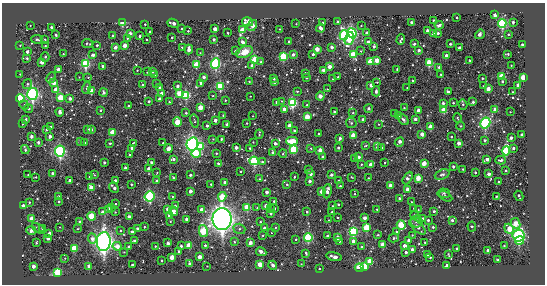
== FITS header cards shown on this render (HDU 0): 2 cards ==
NAXIS1  =                  543 / length of data axis 1
NAXIS2  =                  282 / length of data axis 2

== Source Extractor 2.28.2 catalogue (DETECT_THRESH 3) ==
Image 543 x 282 px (HDU 0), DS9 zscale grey, 1 PNG px = 1 image px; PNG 547 x 286 px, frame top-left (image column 1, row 282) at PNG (2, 3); each listed source drawn as its Kron ellipse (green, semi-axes under 4 px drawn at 4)
Background -12.2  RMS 600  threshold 1790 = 3 sigma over >= 5 px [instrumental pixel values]
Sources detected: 459; all 459 listed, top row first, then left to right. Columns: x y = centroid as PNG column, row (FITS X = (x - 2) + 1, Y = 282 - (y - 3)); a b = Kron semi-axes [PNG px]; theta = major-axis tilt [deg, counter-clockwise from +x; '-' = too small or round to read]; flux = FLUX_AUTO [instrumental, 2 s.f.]
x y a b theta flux
495 15 3 3 - 1.9e+05
457 18 2 2 - 3.6e+04
433 20 3 2 - 3.1e+04
338 21 3 3 - 5.4e+04
248 22 5 4 - 5.3e+05
411 22 3 3 - 6.6e+04
513 22 3 3 - 9.4e+04
123 23 4 4 - 5.0e+05
173 23 6 3 -20 2.5e+05
323 23 3 3 - 8.9e+04
502 23 4 4 - 6.2e+06
145 24 3 3 - 3.7e+04
296 24 2 2 - 2.4e+04
30 25 3 2 - 3.5e+04
252 25 6 3 59 4.6e+05
439 25 4 3 - 1.1e+05
361 26 2 2 - 2.9e+04
51 27 3 3 - 9.1e+04
320 28 4 3 - 1.4e+05
182 29 3 3 - 5.5e+04
215 29 3 3 - 4.2e+05
280 29 3 2 - 2.3e+04
242 30 4 3 - 8.6e+05
188 31 3 3 - 3.7e+04
427 31 3 3 - 2.1e+05
150 32 3 3 - 7.5e+04
130 33 4 4 - 9.7e+04
228 33 3 2 - 3.9e+04
352 33 5 4 - 4.8e+06
367 33 3 3 - 2.0e+05
438 33 3 3 - 9.2e+04
434 34 4 3 - 4.0e+05
480 34 5 3 - 2.7e+05
508 34 3 2 - 3.9e+04
56 35 3 3 - 8.3e+04
344 35 5 4 - 5.4e+06
112 36 3 3 - 4.8e+04
140 36 3 3 - 1.0e+05
127 38 3 3 - 3.4e+04
172 38 3 2 - 4.8e+04
37 39 6 4 -10 7.7e+04
45 39 3 3 - 3.6e+04
349 39 6 4 70 2.1e+06
147 40 3 2 - 3.2e+04
214 40 3 3 - 1.1e+05
401 40 5 2 - 7.1e+04
289 41 3 2 - 4.7e+04
242 42 4 3 - 1.6e+05
368 42 3 3 - 1.1e+05
87 43 5 3 - 6.1e+04
414 44 3 3 - 8.9e+04
450 44 3 3 - 4.7e+04
20 45 4 2 - 2.8e+04
97 45 3 3 - 5.4e+04
125 45 4 3 - 4.4e+05
522 45 3 3 - 9.3e+04
45 46 2 2 - 3.1e+04
115 47 4 3 - 1.2e+05
182 47 3 2 - 3.4e+04
332 47 3 3 - 1.9e+05
374 47 3 3 - 9.9e+04
459 48 4 3 - 8.3e+04
189 49 5 3 - 3.5e+05
317 49 3 3 - 5.7e+05
419 50 3 3 - 1.3e+05
235 51 3 3 - 5.9e+04
361 51 3 3 - 3.3e+04
27 52 3 3 - 1.4e+05
244 52 8 5 22 5.4e+05
200 53 2 2 - 2.0e+04
63 54 3 3 - 4.4e+04
313 54 3 3 - 8.6e+04
508 54 4 2 - 4.6e+04
93 55 3 3 - 1.6e+05
293 55 4 3 - 1.7e+05
353 55 4 3 - 1.8e+06
446 56 3 3 - 5.0e+05
45 57 4 3 - 7.3e+04
283 57 4 4 - 3.3e+06
27 58 3 3 - 7.0e+04
255 60 4 4 - 2.1e+06
377 60 3 3 - 6.2e+05
470 60 3 2 - 4.9e+04
42 62 3 3 - 3.7e+05
261 62 3 3 - 6.0e+04
370 62 4 3 - 1.5e+06
216 63 5 4 - 4.7e+06
429 63 4 3 - 2.1e+06
86 64 4 4 - 3.9e+06
196 65 4 3 - 1.8e+06
511 65 2 2 - 2.5e+04
103 66 3 3 - 1.2e+05
252 66 3 3 - 2.7e+05
329 66 3 3 - 4.2e+05
439 67 3 3 - 1.0e+05
58 69 3 3 - 2.6e+05
397 69 3 3 - 3.4e+04
137 70 2 2 - 3.0e+04
323 70 3 3 - 1.9e+05
153 71 3 3 - 1.1e+05
147 72 3 2 - 2.8e+04
305 73 3 3 - 5.7e+04
20 74 3 3 - 3.0e+04
441 74 3 2 - 2.9e+04
155 75 3 3 - 7.7e+04
502 76 3 3 - 1.6e+06
79 77 2 2 - 2.1e+04
204 77 3 3 - 2.2e+05
338 77 3 3 - 4.5e+04
523 77 3 3 - 1.2e+06
51 78 6 4 62 8.2e+04
88 78 3 3 - 4.0e+04
274 78 3 3 - 1.2e+05
306 78 3 3 - 7.7e+04
482 78 3 2 - 5.3e+04
333 79 3 3 - 4.1e+04
249 81 4 2 - 3.2e+04
412 81 3 2 - 4.1e+04
274 82 4 3 - 1.5e+05
377 82 2 2 - 2.7e+04
502 82 3 3 - 4.1e+04
54 83 3 3 - 5.3e+05
201 83 3 3 - 1.1e+05
27 84 5 4 - 6.7e+04
157 84 3 3 - 6.9e+04
143 85 3 3 - 7.7e+04
371 85 3 3 - 2.4e+05
518 85 3 3 - 2.4e+05
177 86 4 3 - 1.6e+05
220 86 4 4 - 3.6e+06
484 86 2 2 - 3.9e+04
159 87 3 3 - 7.6e+04
86 88 6 4 76 7.3e+04
407 88 3 3 - 3.7e+04
327 89 2 2 - 2.8e+04
488 89 4 3 - 3.7e+05
56 90 3 3 - 5.3e+05
91 91 3 3 - 8.6e+05
297 91 3 3 - 3.1e+04
376 91 5 3 - 6.6e+04
448 92 3 3 - 1.3e+05
512 92 3 2 - 4.3e+04
104 93 4 3 - 9.5e+04
179 93 4 3 - 7.5e+05
33 94 6 5 - 7.3e+06
162 94 3 3 - 3.8e+05
186 95 4 4 - 3.7e+06
213 96 3 3 - 4.0e+04
250 96 2 2 - 2.3e+04
320 96 4 3 - 4.6e+05
20 98 4 4 - 2.2e+06
60 98 4 4 - 1.7e+06
70 99 3 3 - 1.8e+05
159 99 3 3 - 1.7e+05
225 100 2 2 - 2.9e+04
149 101 3 3 - 9.3e+04
281 101 3 2 - 2.7e+04
169 102 3 3 - 4.2e+04
276 102 3 3 - 1.3e+05
473 102 3 3 - 9.5e+04
293 103 4 4 - 5.3e+06
443 103 3 3 - 1.1e+05
453 103 3 3 - 4.7e+04
24 105 5 4 - 5.6e+04
307 105 3 3 - 4.2e+04
463 105 5 4 - 5.7e+04
128 106 3 3 - 7.0e+04
200 107 4 3 - 7.8e+05
404 108 2 2 - 3.6e+04
29 109 4 4 - 8.3e+04
284 109 4 3 - 1.6e+05
369 109 4 3 - 1.3e+05
100 110 3 2 - 5.1e+04
418 110 3 3 - 4.4e+05
444 110 3 3 - 1.5e+06
495 110 3 3 - 5.2e+05
60 112 4 3 - 2.7e+05
335 112 3 3 - 1.1e+05
510 112 2 2 - 2.6e+04
186 113 3 3 - 6.1e+04
353 113 3 2 - 3.2e+04
395 114 3 3 - 7.3e+04
223 115 3 3 - 4.1e+04
398 115 3 3 - 9.8e+04
253 116 2 2 - 2.2e+04
307 117 3 3 - 1.0e+06
457 118 4 3 - 3.2e+04
363 119 3 3 - 1.7e+05
415 119 3 3 - 1.6e+05
26 120 3 3 - 7.8e+04
215 120 3 3 - 2.3e+05
403 120 6 4 -48 1.1e+05
194 121 7 3 -76 4.6e+04
177 122 4 3 - 1.5e+06
246 123 2 2 - 3.4e+04
351 123 5 5 - 6.4e+04
485 123 5 4 - 5.2e+06
22 124 2 2 - 3.2e+04
227 124 3 3 - 1.5e+05
378 124 3 2 - 2.3e+04
207 126 3 3 - 1.2e+05
289 126 3 3 - 4.6e+05
461 126 4 3 - 3.2e+04
50 127 4 3 - 5.4e+04
431 127 4 3 - 7.4e+05
47 129 3 3 - 1.4e+05
88 129 3 3 - 1.4e+05
91 130 3 3 - 8.4e+04
294 131 3 3 - 7.7e+04
113 132 3 3 - 1.2e+06
259 134 4 2 - 4.7e+04
319 134 2 2 - 3.2e+04
422 134 3 3 - 3.5e+05
353 135 3 3 - 7.6e+05
522 135 3 3 - 2.5e+05
31 136 3 3 - 1.9e+05
50 137 4 3 - 2.5e+05
451 137 2 2 - 3.8e+04
340 138 4 3 - 1.0e+05
511 138 3 3 - 1.6e+05
213 139 3 3 - 2.9e+04
221 139 4 3 - 6.1e+04
485 140 3 3 - 1.0e+05
292 141 6 4 -2 9.7e+05
38 142 3 3 - 1.0e+05
80 142 3 2 - 2.9e+04
253 142 2 2 - 2.2e+04
399 142 5 3 - 2.8e+05
84 143 4 4 - 4.8e+04
110 143 3 3 - 7.1e+04
133 143 4 2 - 3.3e+04
163 143 3 2 - 3.8e+04
275 143 3 3 - 1.6e+05
459 143 4 3 - 4.0e+05
192 144 6 6 - 9.1e+06
366 145 4 3 - 4.0e+04
201 147 4 4 - 1.8e+06
377 147 4 3 - 1.4e+05
132 148 3 3 - 2.2e+05
236 148 3 3 - 2.7e+05
250 148 3 3 - 4.5e+04
311 148 4 3 - 3.8e+04
338 148 3 2 - 3.8e+04
382 148 3 3 - 4.6e+04
513 148 3 3 - 9.0e+04
168 149 4 4 - 2.2e+05
25 150 4 3 - 8.0e+04
293 150 4 4 - 2.8e+06
320 150 3 3 - 4.7e+05
60 151 5 5 - 5.7e+06
506 151 4 4 - 3.6e+06
196 153 5 4 - 1.4e+06
216 153 3 2 - 4.3e+04
273 153 4 3 - 1.2e+05
283 154 4 3 - 5.3e+04
129 155 3 3 - 4.8e+04
322 157 3 3 - 7.5e+04
358 157 4 3 - 1.2e+05
354 158 3 3 - 4.3e+04
173 159 4 3 - 1.2e+05
487 159 4 3 - 2.2e+05
500 160 5 3 - 8.0e+04
254 161 4 4 - 5.2e+06
262 162 3 3 - 8.1e+04
385 162 2 2 - 3.6e+04
104 163 3 3 - 1.1e+05
151 163 3 3 - 6.6e+04
218 163 3 3 - 8.3e+04
424 163 4 3 - 6.7e+05
361 164 3 2 - 3.9e+04
371 165 4 3 - 3.5e+05
453 167 3 3 - 1.1e+05
125 168 3 3 - 2.3e+05
149 169 4 3 - 1.9e+05
463 169 2 2 - 3.1e+04
308 170 3 3 - 1.1e+05
241 171 2 2 - 3.2e+04
506 171 3 2 - 5.5e+04
157 172 2 2 - 2.7e+04
475 172 3 2 - 6.9e+04
53 174 3 3 - 2.3e+05
310 174 3 3 - 1.7e+05
442 174 8 5 21 1.1e+05
489 174 3 3 - 2.4e+05
28 175 2 2 - 3.8e+04
94 175 3 2 - 4.0e+04
190 175 3 3 - 1.2e+05
331 175 3 3 - 1.7e+05
36 177 3 2 - 4.1e+04
89 177 3 2 - 4.0e+04
294 177 3 2 - 4.8e+04
351 177 2 2 - 3.3e+04
173 178 3 2 - 5.2e+04
368 178 3 2 - 4.1e+04
408 178 7 3 61 1.9e+05
418 178 3 3 - 8.2e+05
259 179 3 2 - 3.0e+04
70 180 3 3 - 3.2e+05
115 180 3 3 - 1.2e+05
157 181 3 3 - 1.4e+05
309 181 3 3 - 1.5e+05
339 181 3 3 - 6.8e+04
225 182 3 3 - 1.8e+05
498 182 3 2 - 5.5e+04
131 184 3 2 - 5.8e+04
211 184 3 3 - 6.3e+04
287 185 4 3 - 5.2e+04
390 185 3 3 - 3.0e+05
340 186 3 3 - 6.9e+04
91 188 3 3 - 8.1e+05
114 188 6 3 -48 1.8e+05
408 189 3 3 - 4.3e+05
190 191 3 3 - 2.8e+05
327 191 7 3 82 1.9e+05
267 192 3 3 - 2.4e+05
322 192 3 3 - 5.6e+05
444 193 6 5 - 6.4e+04
355 194 3 2 - 3.3e+04
149 196 5 5 - 4.9e+06
172 196 3 2 - 3.5e+04
446 196 7 4 -30 5.8e+04
519 196 5 3 - 7.2e+04
58 197 3 3 - 2.5e+05
222 197 5 4 - 1.0e+06
496 197 3 2 - 2.8e+04
399 198 3 3 - 7.5e+04
274 201 3 3 - 5.6e+04
29 202 4 2 - 6.0e+04
59 202 3 3 - 5.8e+04
412 202 3 2 - 2.9e+04
116 204 2 2 - 2.4e+04
338 205 3 2 - 5.4e+04
23 206 3 3 - 2.5e+05
175 206 3 3 - 7.5e+04
266 206 3 3 - 4.6e+05
333 206 3 2 - 3.0e+04
111 207 3 3 - 3.0e+05
247 208 4 3 - 1.7e+06
257 208 2 2 - 3.2e+04
275 208 3 2 - 4.1e+04
413 208 2 2 - 2.4e+04
168 209 3 3 - 4.7e+05
201 209 4 3 - 1.7e+05
270 209 3 3 - 4.2e+04
377 209 2 2 - 3.3e+04
109 210 3 3 - 5.4e+05
418 210 3 2 - 3.2e+04
173 211 5 3 - 2.1e+05
434 211 3 3 - 9.3e+04
102 212 3 3 - 1.5e+05
115 212 3 2 - 3.1e+04
307 212 3 3 - 7.6e+04
332 212 3 3 - 5.0e+04
271 213 3 3 - 7.9e+04
169 215 3 3 - 1.3e+05
415 215 4 3 - 5.6e+04
91 216 4 4 - 2.0e+06
129 217 3 3 - 3.9e+05
338 217 3 2 - 4.2e+04
364 218 3 3 - 2.1e+05
32 219 3 3 - 9.4e+05
186 219 3 3 - 2.4e+05
222 219 11 9 89 2.3e+07
423 219 3 3 - 1.6e+05
329 220 3 2 - 2.1e+04
428 220 3 3 - 7.7e+04
452 220 3 3 - 1.2e+05
170 221 2 2 - 2.3e+04
416 221 6 6 - 9.5e+04
80 222 4 3 - 1.3e+05
260 222 3 3 - 5.1e+04
516 223 6 4 -63 8.4e+05
401 225 5 4 - 2.2e+06
472 226 5 4 - 7.9e+04
60 227 3 2 - 2.1e+04
144 227 2 2 - 3.2e+04
417 227 10 4 -41 1.2e+05
433 227 3 3 - 6.6e+04
39 228 7 2 -34 4.0e+04
42 228 3 3 - 8.9e+04
264 228 3 3 - 1.5e+05
275 228 3 2 - 3.0e+04
366 228 4 4 - 2.0e+06
78 229 3 2 - 3.9e+04
137 229 3 3 - 2.1e+05
239 229 6 5 - 8.3e+04
509 229 5 4 - 1.0e+06
31 231 5 4 - 1.4e+05
120 231 3 3 - 3.9e+04
203 231 6 4 -79 2.4e+06
132 232 3 3 - 1.4e+05
353 232 4 4 - 5.0e+06
396 232 3 3 - 5.0e+04
271 233 2 2 - 2.4e+04
49 234 4 3 - 1.4e+05
263 235 3 2 - 3.3e+04
327 235 3 2 - 4.1e+04
378 235 3 2 - 4.4e+04
412 235 3 2 - 3.0e+04
518 236 6 6 - 6.0e+06
48 238 3 3 - 3.4e+05
308 238 4 4 - 4.2e+06
337 238 3 3 - 3.7e+05
394 238 5 3 - 6.3e+04
92 239 5 4 - 2.0e+05
296 239 3 3 - 4.2e+04
519 240 4 4 - 1.5e+06
104 241 9 7 86 1.5e+07
134 241 3 3 - 1.2e+05
339 241 3 2 - 5.5e+04
353 241 3 3 - 2.0e+05
409 241 3 3 - 2.3e+05
36 242 3 2 - 4.0e+04
234 242 3 3 - 3.8e+04
425 242 2 2 - 3.0e+04
168 243 3 3 - 1.7e+05
250 243 3 3 - 3.7e+05
205 245 3 3 - 8.5e+04
382 245 3 3 - 6.5e+05
117 246 5 4 - 4.0e+05
155 246 3 3 - 3.7e+04
181 246 3 3 - 1.1e+05
189 246 4 3 - 1.1e+06
405 246 3 3 - 3.2e+05
504 246 3 3 - 4.8e+04
129 247 3 3 - 1.3e+05
362 247 3 3 - 9.7e+04
74 248 4 3 - 1.6e+06
457 248 3 2 - 6.2e+04
412 250 3 3 - 3.0e+05
179 251 3 3 - 9.7e+04
488 251 3 3 - 3.2e+05
124 252 2 2 - 2.8e+04
261 252 5 3 - 2.3e+05
406 252 3 3 - 1.2e+05
306 253 3 3 - 5.4e+04
427 255 3 3 - 4.7e+04
448 255 3 2 - 3.9e+04
172 257 3 3 - 7.5e+05
200 257 3 3 - 4.0e+05
334 257 8 3 -14 2.7e+05
430 257 3 3 - 6.6e+04
65 258 2 2 - 2.5e+04
161 260 3 2 - 4.3e+04
498 260 3 3 - 4.9e+04
370 261 4 3 - 8.4e+05
189 263 4 3 - 1.3e+05
260 264 4 3 - 9.0e+05
301 264 2 2 - 2.4e+04
132 265 3 3 - 1.0e+05
273 265 4 3 - 2.1e+05
33 266 3 3 - 3.7e+05
89 266 3 3 - 3.8e+05
207 266 2 2 - 2.1e+04
365 266 4 4 - 1.3e+06
446 266 3 3 - 6.2e+04
359 268 4 4 - 6.7e+05
319 269 3 2 - 3.8e+04
58 272 4 4 - 2.9e+06